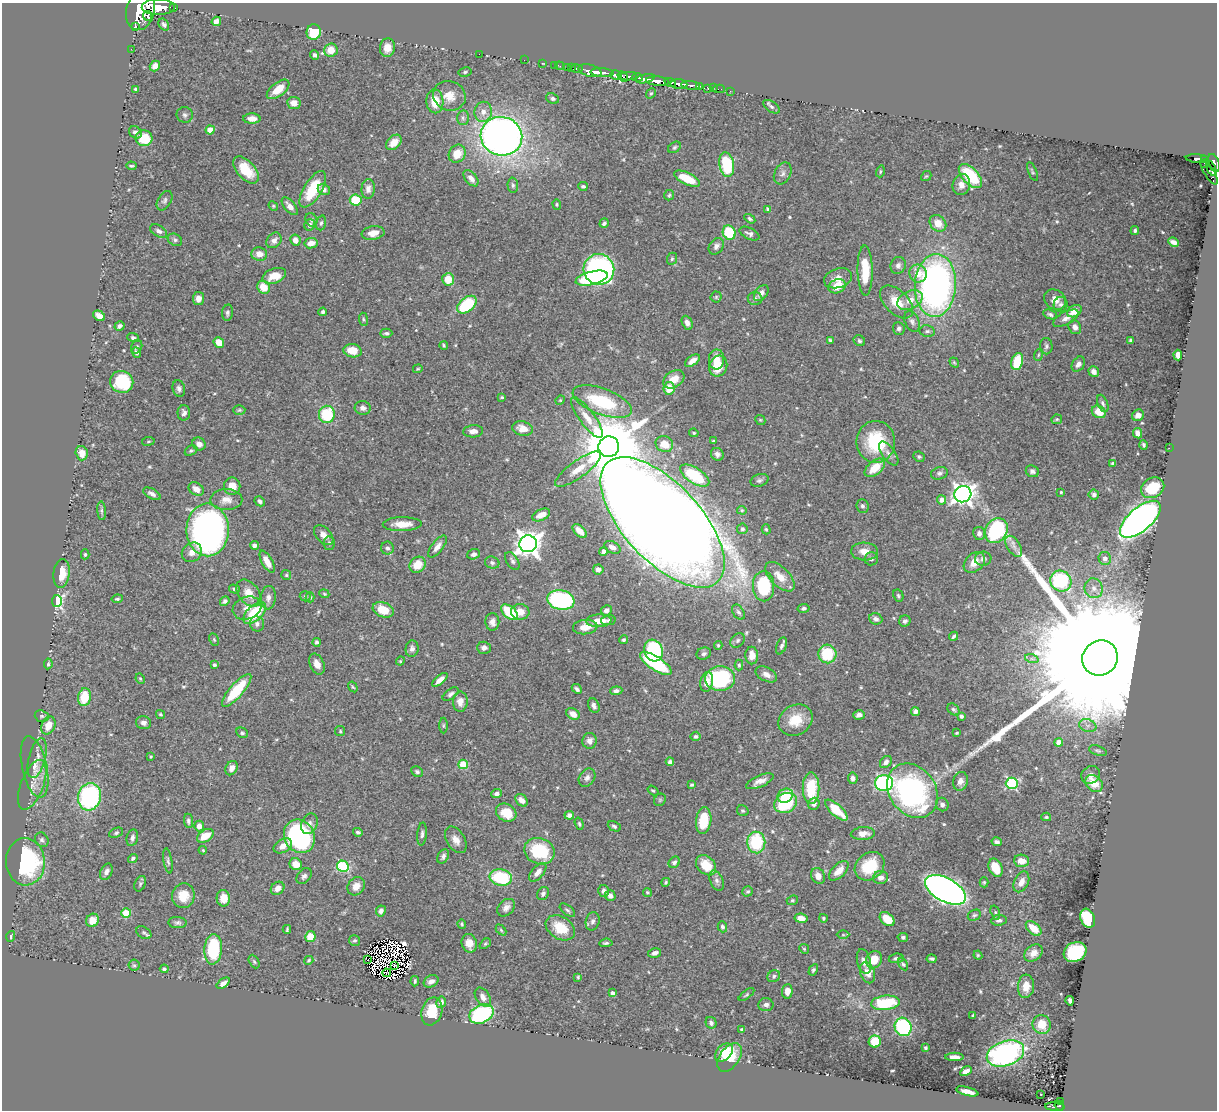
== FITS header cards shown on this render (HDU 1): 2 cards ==
NAXIS1  =                 1215
NAXIS2  =                 1108

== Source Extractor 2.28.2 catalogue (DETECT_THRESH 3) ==
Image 1215 x 1108 px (HDU 1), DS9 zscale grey, 1 PNG px = 1 image px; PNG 1219 x 1112 px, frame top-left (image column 1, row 1108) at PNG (2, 3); each listed source drawn as its Kron ellipse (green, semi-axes under 4 px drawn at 4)
Background 0.707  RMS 0.016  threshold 0.0488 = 3 sigma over >= 5 px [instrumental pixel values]
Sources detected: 579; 14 with non-positive FLUX_AUTO (blend fragments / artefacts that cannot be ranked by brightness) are neither listed nor drawn; of the other 565, the 500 brightest by FLUX_AUTO listed and drawn (65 fainter detections omitted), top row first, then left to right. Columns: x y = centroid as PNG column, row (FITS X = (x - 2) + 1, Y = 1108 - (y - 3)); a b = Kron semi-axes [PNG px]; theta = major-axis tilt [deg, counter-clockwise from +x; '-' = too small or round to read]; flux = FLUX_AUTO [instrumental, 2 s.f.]
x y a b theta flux
158 7 16 8 0 3200
173 8 3 3 - 87
140 11 20 14 75 6200
147 16 5 3 - 500
216 21 5 4 - 6
164 24 6 4 -55 2.8
135 26 3 2 - 1100
314 32 8 7 - 31
387 48 9 7 84 9.6
131 49 2 2 - 12
331 50 6 6 - 14
479 54 2 2 - 52
314 55 5 4 - 2.7
524 60 2 2 - 13
542 63 3 2 - 12
554 65 2 2 - 14
155 66 5 5 - 8.2
559 66 4 2 - 18
567 67 2 2 - 20
571 67 3 3 - 54
577 69 5 3 - 59
590 71 12 6 -14 1900
465 72 7 4 11 1.8
602 73 11 4 -3 1400
616 75 5 4 - 170
623 76 6 3 -38 220
628 76 9 4 4 390
637 77 5 3 - 500
645 79 10 4 13 590
657 81 11 4 -4 2100
670 82 6 3 -17 390
679 84 8 5 -3 1200
691 85 9 3 -5 250
699 86 3 2 - 170
708 88 4 3 - 36
713 88 2 2 - 8.8
136 89 4 4 - 2.4
278 89 13 6 38 17
719 89 6 2 0 16
730 91 2 2 - 8
651 93 5 4 - 1.4
449 96 16 14 -22 17
552 99 6 5 - 2.5
435 101 12 8 -87 20
294 103 7 6 - 9.4
771 107 9 5 -33 2.8
483 112 10 8 80 7.8
185 115 8 7 - 3.4
463 118 7 6 - 3
252 119 8 5 0 8
210 130 4 4 - 19
135 132 7 5 -43 4.1
501 136 21 19 -17 780
144 138 8 8 - 31
394 142 9 6 44 14
674 147 7 5 39 2
457 154 9 8 - 18
1197 159 11 3 -4 330
1204 159 3 3 - 160
1205 163 4 3 - 87
1214 163 9 5 -69 660
727 165 13 7 -80 65
131 166 5 3 - 1.8
1211 169 8 3 -66 190
246 170 16 9 -48 25
880 171 6 3 73 1.4
1032 172 10 3 -68 1.7
1209 172 14 5 -58 310
783 173 12 8 62 4.7
926 176 5 4 - 1.3
970 176 15 8 -47 62
471 178 9 5 -50 6.6
687 179 14 6 -26 29
513 185 7 5 -88 2.4
961 185 10 9 - 9
583 186 5 4 - 2.3
313 189 20 9 59 42
368 189 10 6 85 5.8
324 190 6 5 - 3.8
669 195 5 5 - 1.7
356 200 6 5 - 36
164 201 11 6 58 3.4
557 204 5 4 - 1.4
273 206 5 4 - 1.3
290 206 10 5 -49 7.4
768 209 4 4 - 2.9
750 219 6 4 -33 2.5
311 220 7 5 -64 2.1
321 223 7 4 74 2.3
604 223 5 4 - 2.5
938 223 9 7 -44 15
310 225 6 5 - 4.2
159 231 9 5 -30 3.7
1135 231 4 4 - 2.2
373 233 11 6 10 12
729 233 7 6 - 54
749 234 11 5 -26 3.9
175 240 7 5 -29 2.5
274 240 8 6 46 5.7
295 240 5 5 - 7.3
1173 242 5 4 - 6
311 243 7 5 10 9.1
716 246 9 7 52 5.4
259 254 8 6 -6 9.3
672 259 6 4 68 2.1
898 265 9 7 67 4.5
599 269 15 15 - 320
865 271 25 7 -89 34
918 273 9 8 - 16
274 276 12 7 20 17
592 278 16 6 15 56
838 278 14 9 18 10
448 279 6 6 - 20
935 285 31 20 87 450
837 286 9 6 27 20
264 287 7 6 - 17
761 293 9 6 52 5.5
716 297 5 5 - 1.6
198 299 6 5 - 8.4
755 299 7 6 - 3.9
1055 299 11 9 -32 8.9
910 300 13 9 25 12
897 302 20 11 -45 22
1061 304 7 7 - 3.1
467 305 11 7 40 66
1074 311 8 5 28 14
323 312 4 3 - 2.4
227 313 8 5 84 2.9
1050 314 7 4 -21 2.6
99 316 6 5 - 7.3
1066 318 14 6 28 6.4
363 319 7 4 -84 1.6
912 321 11 7 -65 4.4
687 323 7 5 -64 5.9
119 326 5 4 - 3.2
1075 327 7 6 - 6.3
899 328 6 6 - 3.4
927 331 7 5 -11 2.5
386 333 6 4 1 2.6
133 338 6 4 -19 2.8
830 340 4 3 - 1.9
1130 340 3 3 - 1.9
859 341 6 5 - 2.2
219 342 6 5 - 15
444 345 4 3 - 1.4
1046 346 8 6 -85 2.9
137 347 7 5 61 2.2
353 351 9 6 -11 16
136 352 5 3 - 3
1038 355 6 4 73 1.5
1178 355 5 4 - 7.7
716 359 10 7 88 14
692 361 8 4 37 8.2
954 362 5 4 - 1.4
1017 362 9 5 74 43
1078 364 8 6 57 4.8
718 366 10 9 - 26
418 369 5 3 - 1.3
1094 372 6 5 - 5.3
674 379 11 8 32 15
122 382 12 11 - 61
669 388 6 5 - 19
179 389 8 6 -75 4
502 397 4 3 - 1.3
560 400 5 4 - 1.2
602 402 31 13 -20 76
1103 403 9 5 -69 2.9
363 408 8 7 - 5.1
239 410 6 5 - 1.7
1099 412 7 6 - 17
184 413 8 6 90 4.6
327 414 9 8 - 56
1138 415 6 5 - 6.7
587 418 24 7 -54 14
1057 419 5 4 - 1.5
760 420 5 4 - 1.4
523 429 10 7 -13 10
473 431 10 6 5 6.2
694 433 5 4 - 1.6
1138 433 5 4 - 5.7
148 441 6 3 9 1.3
714 441 3 3 - 1.4
876 442 21 19 -90 62
199 444 7 6 - 6.1
664 444 9 8 - 16
1143 445 5 3 - 1.8
609 447 10 10 - 9400
1169 448 2 2 - 16
191 451 6 4 27 1.7
82 453 7 6 - 11
717 454 7 6 - 3.8
889 454 14 6 -54 5.5
919 457 6 5 - 2.1
1113 463 3 2 - 1.5
875 468 12 7 39 21
578 469 27 8 36 17
1032 471 7 5 -27 3.7
939 473 8 6 16 3.3
695 476 16 7 -32 32
759 480 9 6 17 3.2
232 486 9 8 - 13
1153 488 12 9 32 33
196 489 8 6 -35 9
1061 492 3 3 - 1.5
152 494 9 5 -29 4.8
963 494 8 8 - 660
1094 494 5 5 - 2.9
226 500 16 10 1 10
942 500 4 4 - 7.1
260 501 6 4 -47 3
862 506 7 6 - 2.8
742 510 5 4 - 1.5
102 511 9 4 -85 2.1
541 515 9 5 25 9.9
1140 519 25 11 40 830
663 522 81 38 -47 5400
402 524 19 7 1 18
742 529 5 5 - 2.7
766 529 5 4 - 1.5
208 530 26 21 -89 490
580 531 8 5 -43 14
996 531 13 10 57 120
979 533 6 6 - 5
324 535 12 7 -46 7.9
329 543 6 6 - 2.7
528 544 8 8 - 1200
254 545 4 4 - 5.2
1014 546 12 6 -56 5.6
437 547 13 5 52 7.3
612 547 9 5 -26 7
387 548 6 6 - 3.8
603 551 4 4 - 5.5
864 551 13 9 -3 10
192 552 10 9 - 8
85 554 5 4 - 1.5
474 554 6 5 - 4.2
1105 558 6 6 - 6.3
871 559 6 6 - 2.8
983 559 8 7 - 4
512 561 10 5 -58 3.2
267 562 12 5 -60 12
974 562 12 8 42 13
492 563 7 6 - 3.1
417 565 8 7 - 20
598 569 5 5 - 5.4
61 573 14 8 82 19
286 575 5 5 - 1.6
780 577 18 9 -45 17
1061 581 11 10 - 95
764 586 15 10 -87 73
1094 588 10 9 - 7.5
234 589 5 4 - 1.9
249 593 15 10 -51 15
324 594 5 4 - 1.3
898 595 6 5 - 1.9
305 596 5 5 - 2
310 597 5 4 - 1.6
268 598 12 7 85 6.1
117 599 6 4 7 1.6
561 600 14 9 -9 150
57 601 6 5 - 160
225 601 5 4 - 2.9
247 608 15 11 20 10
804 608 6 4 11 2.5
383 610 11 7 -20 22
606 610 5 5 - 4.9
509 612 10 6 -40 48
520 612 9 8 - 12
738 612 8 5 -56 3.4
255 613 14 7 44 50
876 619 6 5 - 4.4
608 620 7 5 11 2.5
599 621 12 6 3 16
905 621 6 5 - 3
492 622 9 7 -88 5.8
257 624 7 7 - 4.5
585 627 12 7 5 13
954 636 5 3 - 2.3
214 639 7 4 -64 1.7
623 640 4 3 - 1.5
738 640 8 6 46 2.8
317 642 4 4 - 2.8
718 645 4 3 - 1.4
781 646 9 5 68 3.3
484 648 7 6 - 4.8
412 649 8 6 77 4.2
653 651 11 9 -73 110
704 654 7 6 - 2.8
827 654 9 9 - 46
752 656 9 6 -89 11
1100 658 18 17 - 130000
1032 659 7 4 -18 2.5
400 661 4 4 - 1.4
656 663 18 7 -33 87
48 664 5 3 - 1.6
317 664 11 7 -66 8.1
214 665 4 4 - 1.8
739 665 5 4 - 1.8
766 674 11 6 -27 7.3
140 679 5 3 - 1.5
720 679 15 12 4 110
440 680 9 4 40 7.5
707 682 10 6 80 8.5
353 687 5 3 - 1.4
577 689 5 4 - 2.8
237 690 21 6 49 50
616 691 6 4 4 3.5
451 694 9 5 36 3.2
84 697 9 6 80 35
460 702 10 7 87 8.3
594 706 8 5 -67 4.4
953 709 7 5 -43 2.3
915 711 4 4 - 4.3
161 714 4 4 - 1.5
573 714 7 5 -33 11
859 715 6 4 14 5.5
42 716 7 5 -20 2.4
961 716 4 3 - 2.4
796 720 18 14 32 25
143 723 7 6 - 4.6
48 725 9 6 65 14
443 725 8 4 90 1.5
1088 726 9 6 -16 5.2
340 731 5 5 - 1.6
242 733 6 5 - 2
957 733 3 2 - 1.3
695 736 5 5 - 2.2
590 741 8 7 - 5.7
1059 742 4 4 - 11
1098 751 9 4 -18 2.2
151 756 3 3 - 1.2
37 758 20 8 76 11
670 762 4 4 - 3.5
886 762 7 5 50 5
463 764 5 4 - 41
35 767 31 12 -78 21
232 768 7 5 62 6.3
417 772 6 5 - 2.3
1091 775 10 8 35 5.7
587 778 10 7 55 4.8
853 778 6 5 - 3.7
760 781 15 5 24 7.7
960 781 9 7 73 6.5
884 783 9 8 - 200
1012 783 6 6 - 130
1094 783 10 7 -41 21
32 785 26 11 69 17
692 785 4 3 - 1.6
811 788 16 8 90 44
653 791 6 4 -36 1.4
912 791 29 23 -53 260
497 794 5 4 - 4.6
785 796 8 6 31 28
89 797 14 11 74 160
521 800 7 5 -46 7.1
660 800 7 5 46 1.7
786 803 12 9 26 78
814 804 6 5 - 4.4
942 804 7 6 - 3.9
836 810 14 5 -42 34
743 811 6 5 - 1.9
506 813 10 8 -28 24
569 815 5 4 - 4.4
1046 817 5 4 - 1.7
704 820 13 7 82 35
188 821 7 4 -82 2.9
309 824 10 7 66 5.2
579 824 6 4 -72 1.8
199 826 5 5 - 9.3
614 826 7 4 -27 2.3
358 832 5 4 - 2.4
116 833 7 4 24 2
422 834 11 5 85 3.6
863 834 12 6 3 8.4
205 836 9 6 33 18
299 836 17 15 -60 180
132 838 8 5 78 3.9
42 840 8 6 -54 3.2
456 840 14 9 -59 9
756 842 11 9 -87 65
997 842 5 4 - 3.7
283 846 10 6 28 8.2
203 850 4 3 - 1.3
539 851 15 13 -20 58
443 856 7 5 62 3.9
133 858 5 4 - 2.5
168 861 13 4 -80 2.7
1021 861 7 6 - 11
25 862 23 19 -89 170
674 862 6 5 - 3.1
296 864 6 5 - 14
706 865 11 8 -46 23
343 866 6 5 - 110
869 866 16 13 40 39
995 868 10 6 -66 22
839 871 12 6 45 10
106 872 8 6 64 4.4
538 872 11 6 49 8
304 876 9 6 52 3.8
818 876 8 6 -64 7.3
880 877 7 6 - 5.4
501 878 11 8 -9 71
717 881 11 6 -66 4.2
666 882 5 4 - 1.9
984 882 5 4 - 1.3
1021 882 11 7 63 8.7
140 884 8 5 65 2.2
356 886 10 8 54 9.4
278 888 7 6 - 8.4
945 890 22 11 -29 730
604 891 6 5 - 4
748 891 5 5 - 2
647 892 5 4 - 1.9
543 894 7 5 58 3.1
183 896 12 11 - 21
610 896 5 5 - 4.2
223 898 8 7 - 15
792 900 6 4 21 1.6
506 908 10 7 44 5.6
567 910 9 4 -38 2.3
381 911 5 4 - 4.4
126 913 5 4 - 35
995 913 7 4 -72 1.9
974 915 7 5 26 2.2
801 918 6 4 -9 9.9
823 918 4 4 - 1.5
1088 918 10 7 -70 91
887 919 8 5 -42 23
93 920 7 6 - 14
999 920 8 5 6 3.6
593 921 9 7 75 4
178 923 9 5 -4 3.3
462 924 5 4 - 1.6
722 927 5 4 - 2.8
560 928 16 11 -33 29
1034 928 9 5 -41 19
287 929 4 3 - 1.5
501 930 6 4 -46 1.5
144 933 8 5 -34 2.3
843 935 6 4 0 1.4
11 936 5 4 - 1.9
310 937 5 5 - 21
903 937 5 4 - 2.6
354 941 5 5 - 1.7
469 943 9 7 -75 9.7
606 943 7 3 6 2.1
485 944 6 4 41 1.5
213 949 15 8 86 74
804 949 5 4 - 1.3
1075 952 12 9 28 92
655 953 6 4 13 4.5
1033 953 10 7 39 8.6
978 955 4 4 - 1.3
896 958 7 4 6 2.6
932 959 5 3 - 2.4
309 960 5 4 - 1.5
367 960 3 2 - 2.4
874 960 9 7 59 19
254 962 7 4 -63 1.8
864 962 12 6 -76 5.8
903 964 6 4 -60 1.9
134 965 5 5 - 2
394 965 2 2 - 1.4
164 969 4 3 - 2.2
813 970 6 4 61 1.9
387 973 4 3 - 1.6
867 973 11 7 -73 10
774 976 6 5 - 2.4
578 977 4 4 - 1.4
415 981 5 3 - 1.5
431 981 8 5 26 5.2
223 983 7 4 36 5.2
1026 986 12 8 86 13
787 991 7 5 86 9.4
613 993 4 4 - 4
746 995 9 4 37 1.8
483 997 10 6 -57 6.7
1070 1001 5 4 - 3.5
441 1002 6 5 - 4.2
885 1003 14 7 6 61
766 1005 7 6 - 4.3
432 1011 14 10 73 26
481 1014 12 9 24 120
973 1015 3 3 - 1.8
711 1023 6 5 - 3
1042 1024 9 9 - 20
903 1027 9 8 - 110
742 1030 4 4 - 4.4
875 1041 6 6 - 33
925 1048 3 3 - 1.6
724 1053 10 7 48 27
1005 1053 19 12 19 240
730 1057 16 9 55 25
954 1057 9 4 0 6.2
966 1071 6 4 29 5.5
967 1091 11 4 -14 8.2
1040 1094 3 2 - 2
1061 1101 3 3 - 31
1059 1106 5 3 - 110
1055 1107 10 3 -3 200
At the frame edge (FLAGS 8, measured only in part): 2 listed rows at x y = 140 11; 1214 163
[65 fainter detections neither listed nor drawn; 14 non-positive-flux detections neither listed nor drawn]